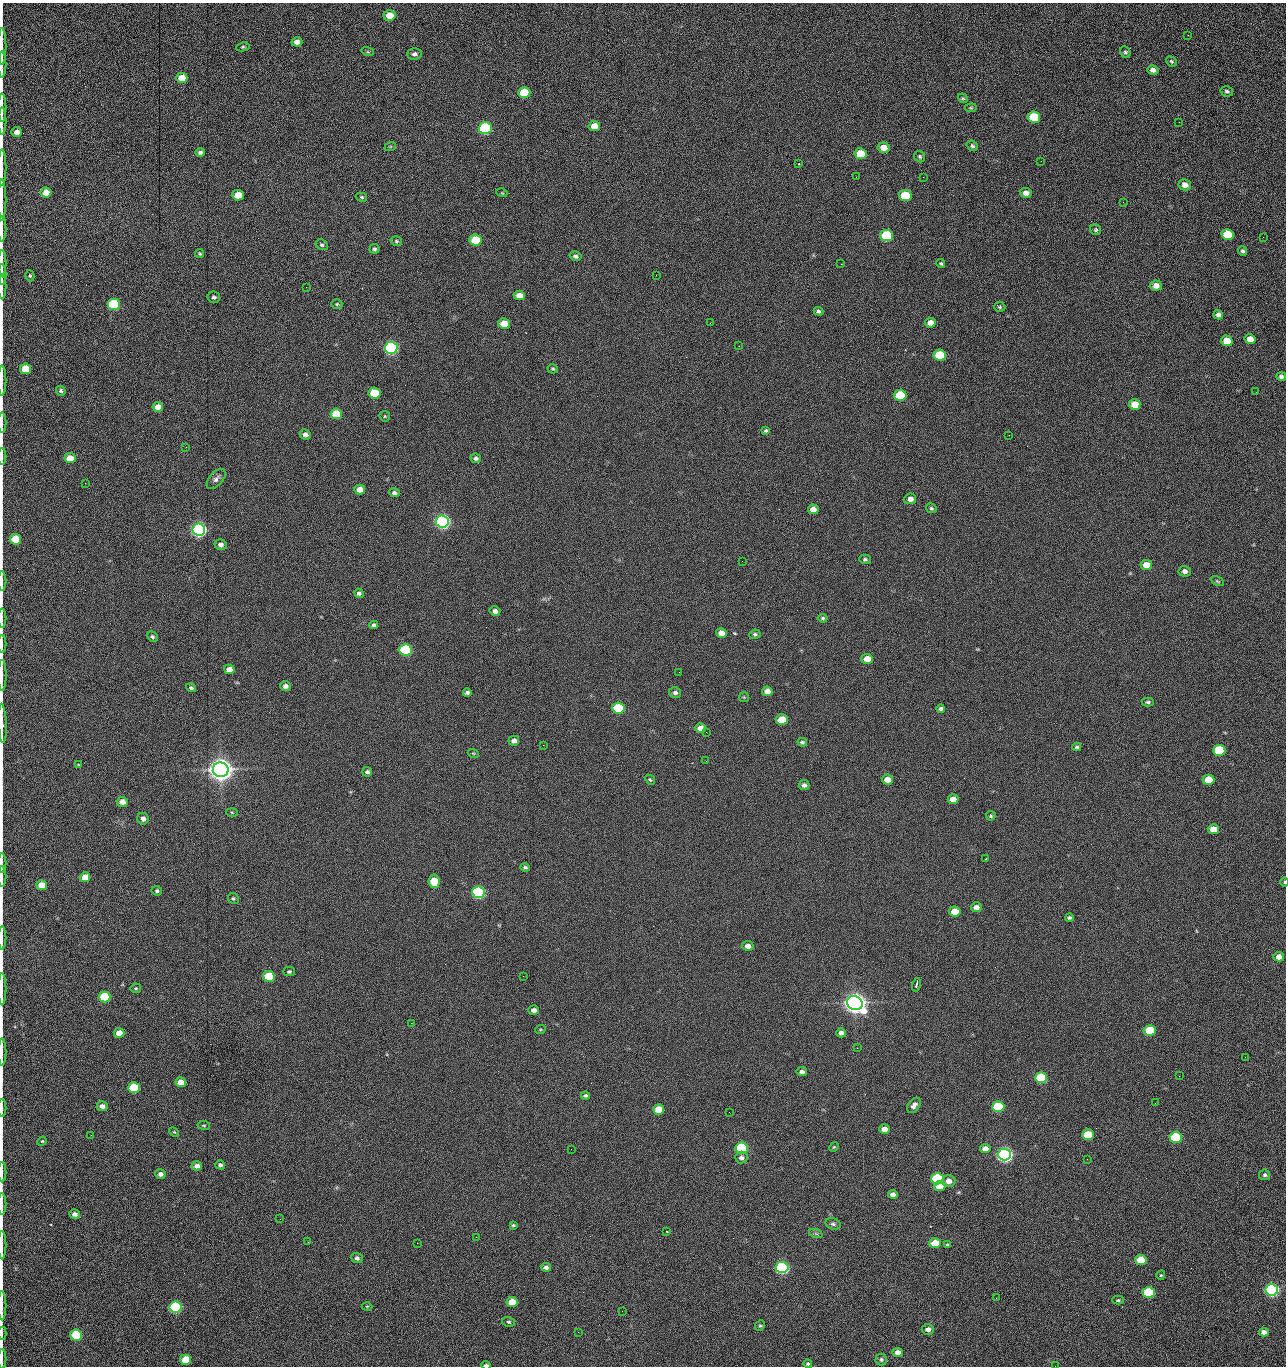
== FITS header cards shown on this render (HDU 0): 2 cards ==
NAXIS1  =                 1284 /fastest changing axis
NAXIS2  =                 1364 /next to fastest changing axis

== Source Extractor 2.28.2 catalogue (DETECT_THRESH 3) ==
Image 1284 x 1364 px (HDU 0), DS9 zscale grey, 1 PNG px = 1 image px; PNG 1288 x 1368 px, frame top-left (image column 1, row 1364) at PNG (2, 3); each listed source drawn as its Kron ellipse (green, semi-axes under 4 px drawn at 4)
Background 144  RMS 15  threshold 44.5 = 3 sigma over >= 5 px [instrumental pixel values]
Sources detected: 274; all 274 listed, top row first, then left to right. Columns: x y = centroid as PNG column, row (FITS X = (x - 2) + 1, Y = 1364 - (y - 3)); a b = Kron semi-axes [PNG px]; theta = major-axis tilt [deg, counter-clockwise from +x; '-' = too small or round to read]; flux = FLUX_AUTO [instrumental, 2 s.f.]
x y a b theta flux
389 15 6 5 - 1.3e+04
1188 35 3 2 - 7.8e+02
297 42 5 4 - 5.1e+03
2 46 18 2 90 3.5e+03
243 47 7 4 8 1.5e+03
368 52 6 4 -18 9.5e+02
1125 52 6 5 - 1.7e+03
414 54 7 5 1 3.2e+03
1171 61 5 4 - 1.5e+03
2 64 13 2 90 2.7e+03
1153 70 5 4 - 4.3e+03
182 78 5 5 - 1.4e+04
1227 91 6 5 - 2.3e+03
524 93 6 5 - 4.2e+04
963 98 5 4 - 1.3e+03
2 108 14 2 90 3.1e+03
971 108 6 4 7 1.3e+03
1034 117 6 5 - 6.0e+04
2 121 14 2 90 2.7e+03
1179 122 3 2 - 7.1e+02
594 126 6 5 - 1.4e+04
485 128 6 6 - 1.6e+05
17 132 5 5 - 4.9e+03
972 146 6 5 - 2.1e+03
390 147 6 3 19 1.0e+03
884 148 6 5 - 1.2e+04
200 152 5 4 - 2.6e+03
860 154 6 5 - 2.8e+04
920 157 6 5 - 1.6e+03
1041 161 2 2 - 1.2e+03
799 164 2 2 - 6.4e+02
2 168 18 2 90 3.0e+03
856 177 3 2 - 1.6e+03
923 177 2 2 - 1.1e+04
1185 185 6 5 - 6.7e+03
46 192 5 5 - 1.0e+04
502 193 5 3 - 9.3e+02
1026 193 6 5 - 5.7e+03
238 195 6 5 - 2.0e+04
905 196 6 5 - 5.1e+04
361 197 6 4 -17 1.5e+03
2 200 21 2 90 4.0e+03
1123 202 3 2 - 6.3e+02
2 229 12 2 90 2.4e+03
1096 230 6 5 - 1.7e+03
1227 234 6 5 - 4.2e+04
887 235 6 5 - 1.0e+05
1263 237 2 2 - 5.1e+02
475 240 6 5 - 4.0e+04
396 241 6 4 -16 1.5e+03
322 245 6 5 - 1.9e+03
374 249 5 5 - 1.7e+03
1243 251 5 4 - 1.9e+03
200 254 4 4 - 1.2e+03
576 256 6 4 -15 2.6e+03
2 263 13 2 90 2.6e+03
841 264 2 2 - 1.8e+04
941 264 4 3 - 1.4e+03
2 275 10 2 90 1.8e+03
656 275 3 2 - 1.0e+03
30 276 5 4 - 1.3e+03
2 286 13 2 90 2.4e+03
1156 286 6 5 - 7.4e+03
306 287 2 2 - 4.6e+02
519 295 5 4 - 9.2e+03
214 297 6 5 - 1.9e+03
114 304 6 5 - 1.0e+05
337 304 5 4 - 1.4e+03
1000 307 5 5 - 1.7e+03
819 311 5 4 - 2.1e+03
1218 315 5 4 - 3.8e+03
504 323 6 5 - 1.6e+04
710 323 2 2 - 2.2e+03
930 323 5 5 - 7.7e+03
1250 339 5 5 - 1.0e+04
1227 341 6 5 - 1.6e+04
739 346 2 2 - 4.2e+02
391 348 6 6 - 3.0e+05
940 355 6 5 - 5.8e+04
26 369 5 5 - 2.5e+04
553 369 5 4 - 1.3e+03
1281 376 5 4 - 2.4e+03
2 380 15 2 90 2.8e+03
61 391 5 4 - 1.8e+03
1256 392 3 2 - 8.9e+02
374 393 6 5 - 3.6e+04
900 395 6 5 - 6.0e+04
1135 404 6 5 - 1.8e+04
158 407 5 5 - 8.3e+03
336 414 6 5 - 2.9e+04
385 416 5 5 - 1.3e+03
2 423 10 2 90 1.5e+03
766 431 4 3 - 1.6e+03
305 434 6 5 - 3.6e+03
1009 435 2 2 - 2.3e+03
186 447 2 2 - 2.0e+03
2 456 8 2 90 1.3e+03
70 458 5 5 - 1.2e+04
476 458 5 4 - 2.3e+03
216 479 12 6 47 3.9e+03
85 483 2 2 - 6.9e+02
360 489 5 5 - 9.8e+03
394 493 5 4 - 2.5e+03
910 499 6 5 - 5.6e+03
931 508 6 4 -27 1.7e+03
813 509 5 5 - 8.3e+03
442 521 6 6 - 5.0e+05
199 530 6 6 - 5.4e+05
15 539 6 5 - 4.1e+04
221 544 6 5 - 4.1e+03
865 559 5 4 - 1.9e+03
742 561 2 2 - 4.9e+02
1146 565 5 5 - 1.3e+04
1185 571 6 5 - 4.0e+03
2 581 10 2 90 1.6e+03
1217 581 7 4 -27 1.3e+03
359 593 5 4 - 2.1e+03
495 611 5 4 - 4.3e+03
2 618 9 2 90 1.6e+03
823 618 5 4 - 1.5e+03
374 625 4 4 - 2.1e+03
721 633 5 5 - 1.0e+04
755 634 5 4 - 1.8e+03
152 637 6 4 -45 1.9e+03
2 644 9 2 90 1.4e+03
406 650 6 5 - 1.6e+05
867 659 6 5 - 1.4e+04
229 669 5 4 - 7.1e+03
679 672 2 2 - 1.1e+03
2 675 15 2 89 2.6e+03
285 686 5 4 - 4.1e+03
191 688 5 4 - 1.9e+03
767 691 5 4 - 6.1e+03
467 692 4 3 - 2.3e+03
675 693 6 5 - 2.7e+03
744 697 5 5 - 1.1e+03
1148 702 6 4 -1 1.8e+03
618 708 6 5 - 8.7e+04
941 709 4 3 - 2.3e+03
782 720 6 5 - 2.7e+04
2 723 19 3 -87 3.9e+03
700 728 5 4 - 7.3e+03
706 732 2 2 - 4.9e+02
514 741 5 5 - 4.4e+03
802 742 5 4 - 1.9e+03
543 745 2 2 - 2.2e+03
1077 747 4 4 - 1.8e+03
1219 750 6 5 - 7.6e+04
473 753 5 3 - 9.9e+02
706 761 3 2 - 1.5e+03
78 765 4 4 - 8.6e+02
221 770 8 7 - 1.9e+06
367 772 5 4 - 2.4e+03
650 780 5 4 - 1.2e+03
887 780 6 5 - 1.0e+04
1208 780 6 5 - 2.5e+04
804 785 5 5 - 3.3e+03
953 799 5 4 - 8.4e+03
122 802 5 5 - 6.8e+03
232 812 6 4 -2 1.1e+03
991 816 5 5 - 1.4e+03
143 819 6 5 - 4.2e+03
1213 829 5 5 - 1.5e+04
986 858 3 2 - 1.5e+03
2 863 10 2 90 1.6e+03
525 867 5 4 - 1.8e+03
2 876 10 2 90 1.5e+03
85 877 5 5 - 1.2e+04
434 881 7 5 -82 2.7e+04
1285 882 5 3 - 1.1e+03
42 885 5 5 - 1.6e+04
157 891 5 4 - 1.6e+03
478 892 6 5 - 2.4e+05
233 898 6 5 - 1.6e+03
976 907 5 4 - 5.7e+03
955 911 5 5 - 1.9e+04
1069 918 4 4 - 1.9e+03
2 938 11 2 90 1.7e+03
748 946 6 5 - 5.9e+03
1279 957 5 4 - 7.4e+03
289 972 5 4 - 1.7e+03
269 976 6 5 - 6.0e+04
523 976 3 2 - 1.4e+03
916 985 7 2 77 2.4e+03
136 988 5 5 - 1.2e+03
2 989 16 2 90 2.6e+03
105 997 6 5 - 7.6e+04
855 1003 8 7 - 1.5e+06
534 1010 5 4 - 3.9e+03
411 1023 2 2 - 3.6e+03
540 1030 5 3 - 9.8e+02
1150 1030 6 5 - 4.8e+04
119 1033 5 5 - 1.0e+04
841 1033 5 4 - 3.8e+03
857 1048 3 2 - 1.0e+03
2 1052 13 2 90 2.3e+03
1245 1057 2 2 - 1.2e+03
802 1072 5 4 - 3.3e+03
1179 1076 2 2 - 1.7e+03
1041 1078 6 5 - 8.8e+04
181 1082 5 5 - 1.2e+04
134 1088 6 5 - 6.5e+04
585 1095 4 3 - 1.8e+03
1155 1103 2 2 - 5.2e+02
914 1105 8 5 52 4.8e+03
102 1106 5 4 - 5.3e+03
998 1107 6 5 - 7.2e+04
2 1108 9 2 90 1.5e+03
659 1109 5 5 - 2.1e+04
729 1112 2 2 - 5.5e+02
204 1125 6 3 -8 1.1e+03
884 1129 5 4 - 7.1e+03
174 1132 6 3 -43 1.1e+03
91 1135 3 2 - 1.7e+03
1088 1135 6 5 - 3.2e+04
1176 1137 6 5 - 9.8e+04
42 1141 5 4 - 1.2e+03
834 1147 5 4 - 1.0e+03
742 1148 6 5 - 1.5e+05
571 1149 2 2 - 5.1e+02
985 1149 5 4 - 7.4e+03
1004 1154 6 6 - 6.3e+05
741 1158 6 6 - 3.2e+03
1087 1159 2 2 - 9.7e+02
220 1165 5 4 - 2.4e+03
197 1166 5 4 - 4.5e+03
2 1172 10 2 90 1.9e+03
160 1174 5 5 - 3.5e+03
1265 1175 5 5 - 2.1e+03
937 1179 6 5 - 1.5e+05
949 1181 6 5 - 6.8e+03
939 1186 6 5 - 1.7e+04
893 1194 5 4 - 4.5e+03
2 1204 11 2 90 1.9e+03
75 1214 5 4 - 4.3e+03
280 1219 3 2 - 1.4e+03
833 1224 8 5 -19 2.3e+03
513 1225 4 3 - 1.3e+03
667 1232 3 2 - 7.8e+02
816 1234 7 4 -19 1.7e+03
476 1237 2 2 - 5.7e+03
308 1242 2 2 - 1.2e+03
417 1243 2 2 - 3.6e+03
935 1243 6 5 - 1.9e+04
2 1245 14 2 90 2.7e+03
948 1245 4 3 - 1.5e+03
357 1258 6 5 - 2.8e+03
1141 1260 6 5 - 2.7e+04
546 1267 5 4 - 3.1e+03
782 1267 6 5 - 3.1e+05
1161 1275 4 4 - 1.0e+03
1272 1290 6 5 - 3.7e+05
1149 1292 6 5 - 7.8e+04
996 1298 2 2 - 1.8e+03
1118 1300 5 4 - 1.5e+03
512 1302 5 5 - 1.7e+04
2 1305 15 2 90 2.6e+03
367 1306 5 3 - 8.8e+02
175 1307 6 5 - 2.4e+05
622 1311 2 2 - 5.3e+02
509 1322 6 5 - 1.8e+03
760 1326 5 4 - 1.4e+03
928 1329 6 5 - 4.1e+03
578 1332 2 2 - 2.5e+03
1264 1332 5 4 - 4.8e+03
2 1333 6 2 90 8.9e+02
76 1335 6 5 - 9.2e+04
898 1352 5 4 - 6.1e+03
2 1359 10 2 90 1.6e+03
881 1359 6 6 - 2.0e+03
185 1360 5 5 - 3.0e+04
808 1364 4 4 - 1.5e+03
486 1365 4 3 - 2.1e+03
1055 1366 2 2 - 1.2e+03
At the frame edge (FLAGS 8, measured only in part): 33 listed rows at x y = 2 46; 2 64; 2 108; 2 121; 2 168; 2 200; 2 229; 2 263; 2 275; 2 286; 2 380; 2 423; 2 456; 2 581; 2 618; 2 644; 2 675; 2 723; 2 863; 2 876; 1285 882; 2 938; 2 989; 2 1052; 2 1108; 2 1172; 2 1204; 2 1245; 2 1305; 2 1333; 2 1359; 486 1365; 1055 1366

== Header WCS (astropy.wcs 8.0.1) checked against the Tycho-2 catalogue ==
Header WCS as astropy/WCSLIB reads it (CRVAL/CRPIX/CD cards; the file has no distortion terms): RA---TAN/DEC--TAN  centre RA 15:41:40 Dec +51:59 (235.42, +51.98 deg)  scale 1.26 arcsec/px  FOV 26.9' x 28.5'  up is +92 deg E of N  parity flipped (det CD > 0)
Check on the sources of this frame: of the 60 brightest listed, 11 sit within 2.0 arcsec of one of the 11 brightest Tycho-2 stars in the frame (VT <= 12.29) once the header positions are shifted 0.43 arcsec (0.26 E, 0.34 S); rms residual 1.02 arcsec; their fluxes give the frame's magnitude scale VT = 25.23 - 2.5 log10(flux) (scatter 0.20 mag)
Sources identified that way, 11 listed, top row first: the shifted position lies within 2.0 arcsec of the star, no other Tycho-2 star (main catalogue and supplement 1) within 4.0 arcsec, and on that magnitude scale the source's flux lands within +1.5 / -3 mag of the star's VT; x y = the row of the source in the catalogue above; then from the Tycho-2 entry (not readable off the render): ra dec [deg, ICRS J2000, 3 dp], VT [Tycho-2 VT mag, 2 dp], TYC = Tycho-2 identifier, HIP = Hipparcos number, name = IAU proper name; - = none
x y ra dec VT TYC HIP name
391 348 235.614 +52.064 11.61 3489-1132-1 - -
442 521 235.514 +52.049 11.19 3489-1407-1 - -
199 530 235.515 +52.133 11.12 3489-1380-1 - -
221 770 235.378 +52.130 9.31 3489-1322-1 76850 -
478 892 235.303 +52.042 11.52 3489-958-1 - -
855 1003 235.232 +51.912 9.59 3489-824-1 - -
1004 1154 235.143 +51.862 10.97 3489-1016-1 - -
937 1179 235.131 +51.886 12.29 3489-908-1 - -
782 1267 235.084 +51.941 11.45 3489-1346-1 - -
1272 1290 235.062 +51.771 11.53 3489-1453-1 - -
175 1307 235.075 +52.152 11.74 3489-912-1 - -